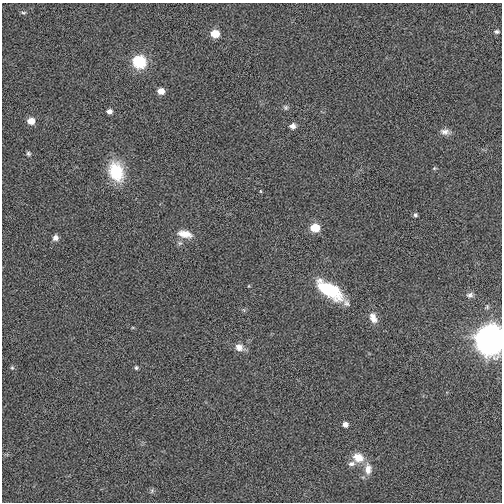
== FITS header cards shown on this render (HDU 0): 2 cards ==
NAXIS1  =                  500
NAXIS2  =                  500

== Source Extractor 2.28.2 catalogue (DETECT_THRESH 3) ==
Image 500 x 500 px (HDU 0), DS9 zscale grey, 1 PNG px = 1 image px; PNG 504 x 504 px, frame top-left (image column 1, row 500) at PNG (2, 3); no overlay
Background 0.00873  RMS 0.18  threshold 0.551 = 3 sigma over >= 5 px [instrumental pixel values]
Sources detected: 31; all 31 listed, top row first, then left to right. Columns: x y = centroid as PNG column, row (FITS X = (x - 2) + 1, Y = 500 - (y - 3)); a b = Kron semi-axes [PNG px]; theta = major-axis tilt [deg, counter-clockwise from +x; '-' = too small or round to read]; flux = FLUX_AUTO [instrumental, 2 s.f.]
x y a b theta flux
23 12 8 3 -4 18
497 32 6 5 - 28
215 34 6 6 - 280
139 62 7 7 - 1200
161 91 6 5 - 120
285 107 7 6 - 28
109 111 6 5 - 58
31 121 6 6 - 160
293 126 7 6 - 52
445 132 13 8 -5 68
28 153 6 5 - 24
434 168 6 5 - 15
116 172 23 16 -71 500
260 191 5 3 - 11
415 215 5 4 - 25
315 228 7 6 - 350
185 234 19 9 -11 150
55 238 7 6 - 54
180 243 6 6 - 28
330 290 32 12 -35 720
470 295 9 7 16 42
373 318 15 9 -68 110
489 340 11 10 - 17000
239 347 12 9 -23 96
12 368 5 5 - 17
136 368 6 5 - 20
345 424 6 5 - 59
358 457 14 11 -30 170
351 464 10 7 7 53
368 469 15 10 -88 120
152 491 7 5 71 22
At the frame edge (FLAGS 8, measured only in part): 1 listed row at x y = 489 340